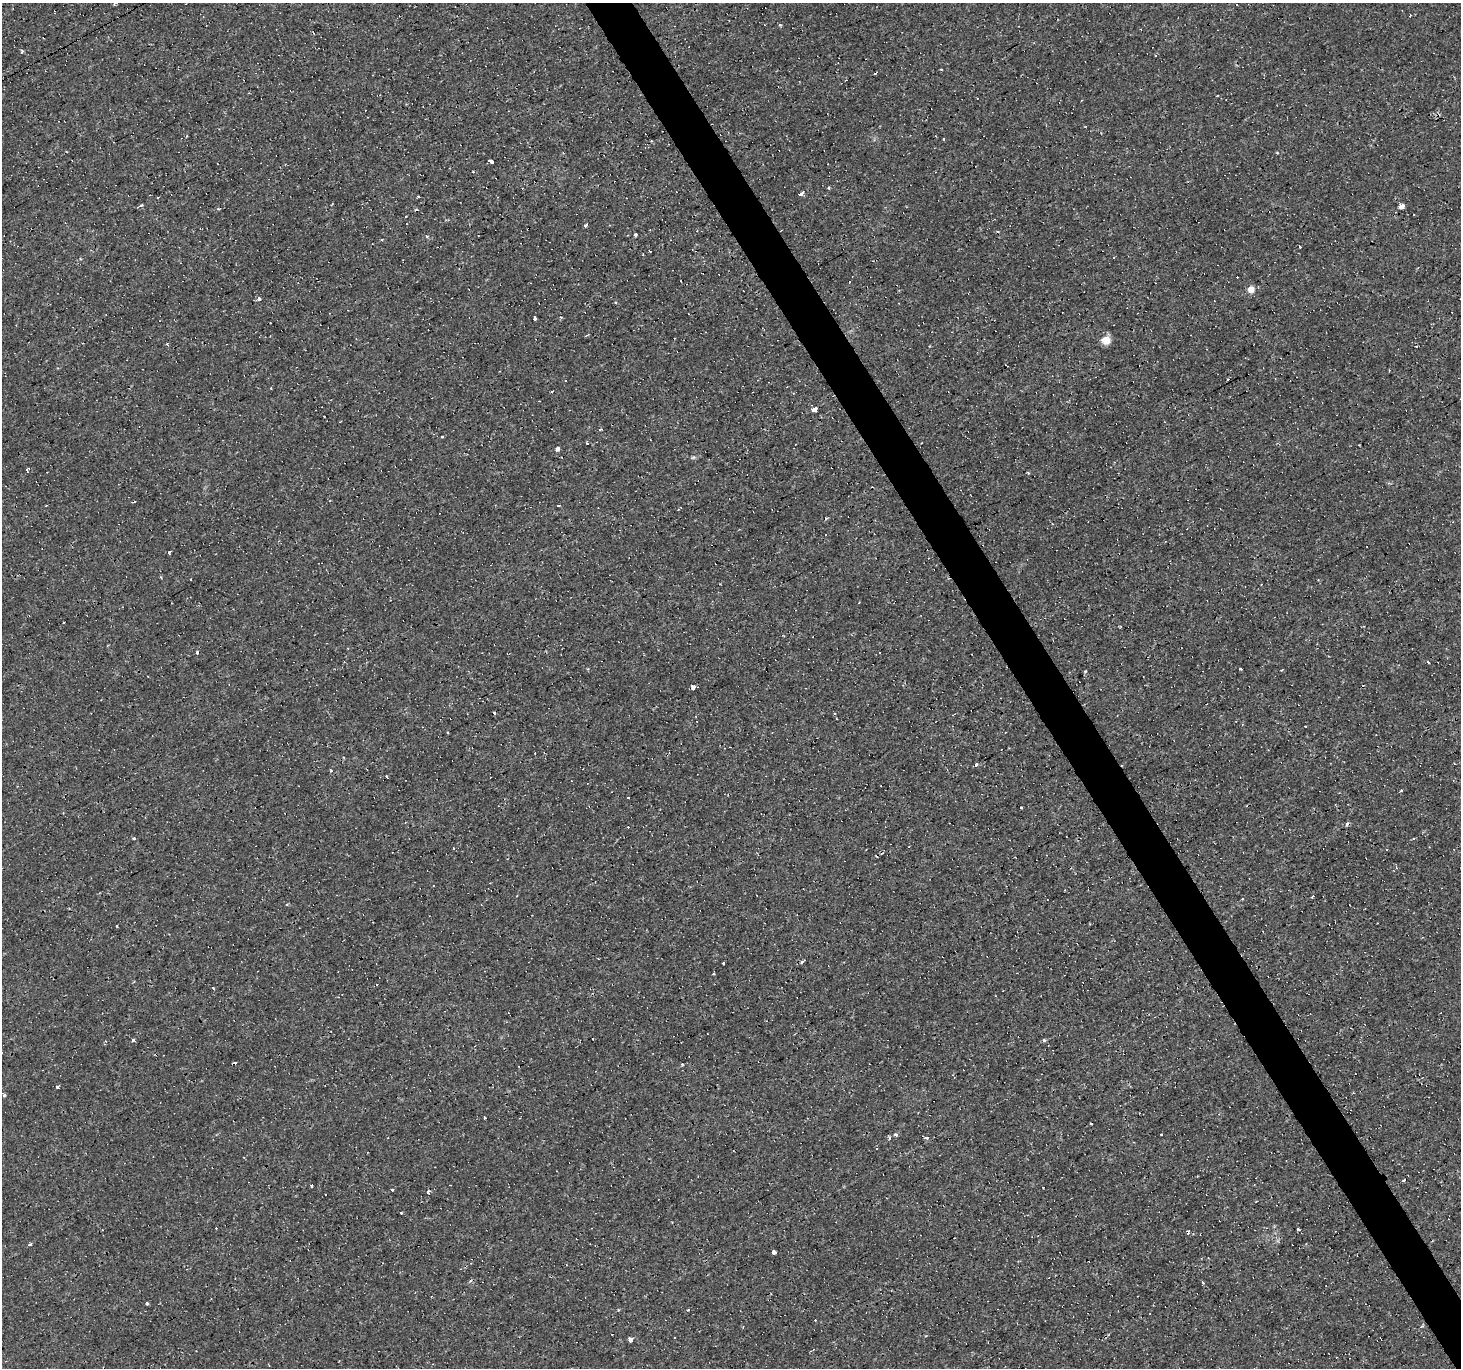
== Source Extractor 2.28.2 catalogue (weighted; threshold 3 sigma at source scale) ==
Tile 6 of 4 x 4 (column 2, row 2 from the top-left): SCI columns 1460-2918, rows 2837-4202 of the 5836 x 5734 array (HDU 1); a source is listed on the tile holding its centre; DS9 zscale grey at full resolution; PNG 1463 x 1370 px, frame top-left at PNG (2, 3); no overlay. Shown black and unused: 3% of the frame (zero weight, under 3 of 4 exposures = <1% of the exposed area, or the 3 px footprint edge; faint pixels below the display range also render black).
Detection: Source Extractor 2.28.2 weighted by HDU 2 'WHT'; one run over the whole footprint, this tile lists its part. Background 8.11e-04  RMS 8.8e-04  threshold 0.00394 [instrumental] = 3 sigma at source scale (4.5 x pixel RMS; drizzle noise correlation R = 1.50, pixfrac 1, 0.0396/0.0396 arcsec/px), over >= 5 px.
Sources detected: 134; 46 cosmic-ray / hot-pixel residue — not listed; the other 88 listed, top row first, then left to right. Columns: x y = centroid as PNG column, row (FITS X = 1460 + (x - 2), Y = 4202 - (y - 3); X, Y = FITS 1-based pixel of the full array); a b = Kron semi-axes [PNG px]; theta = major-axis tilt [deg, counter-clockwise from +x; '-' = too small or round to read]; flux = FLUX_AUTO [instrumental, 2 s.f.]
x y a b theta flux
115 3 7 2 47 0.11
1410 15 3 2 - 0.097
780 25 4 3 - 0.1
22 52 4 3 - 0.27
1217 96 3 2 - 0.15
943 139 3 3 - 0.22
1277 152 5 3 - 0.078
491 161 4 3 - 2.8
828 188 3 3 - 0.41
801 194 5 3 - 1.6
418 197 3 2 - 0.12
141 206 5 3 - 0.52
1401 206 4 3 - 2.9
585 225 5 3 - 0.8
529 228 3 2 - 0.29
636 235 3 3 - 0.64
427 236 4 4 - 0.28
381 240 3 2 - 0.15
1300 247 3 3 - 0.9
649 251 3 2 - 0.073
1113 257 3 3 - 0.46
849 281 3 3 - 0.36
1251 289 5 5 - 1.2
259 299 4 3 - 0.35
615 302 4 3 - 0.081
561 317 4 3 - 0.11
534 318 4 3 - 0.66
1106 340 5 5 - 3
566 380 3 3 - 0.45
271 388 3 2 - 0.082
552 391 3 3 - 0.69
815 409 4 3 - 5.1
600 430 3 3 - 0.81
442 437 3 3 - 0.089
587 443 3 2 - 0.7
557 449 6 5 - 0.24
693 457 6 4 2 0.14
26 470 3 3 - 1.8
1028 473 4 3 - 0.097
558 506 3 3 - 0.65
169 552 3 3 - 0.34
161 577 5 3 - 0.082
859 602 3 2 - 0.06
197 652 3 3 - 0.58
1428 662 3 3 - 0.22
1240 669 3 2 - 0.095
1085 671 4 3 - 0.092
148 676 2 2 - 0.079
693 687 3 3 - 1.8
835 713 4 3 - 0.1
448 732 3 2 - 0.099
330 770 3 3 - 0.33
386 776 3 3 - 1
1401 790 3 3 - 0.23
1021 807 3 2 - 0.17
134 839 3 3 - 2.1
454 848 3 2 - 0.075
287 905 4 3 - 0.11
116 925 3 3 - 1.4
598 958 2 2 - 0.072
724 962 3 3 - 2
801 962 4 3 - 0.43
213 988 3 3 - 0.29
133 1040 3 3 - 0.59
1044 1040 5 3 - 0.13
682 1064 4 3 - 0.083
57 1087 3 3 - 0.36
4 1095 3 3 - 1.2
485 1118 3 3 - 0.41
1161 1134 2 2 - 0.081
895 1135 4 3 - 0.33
926 1137 3 3 - 2.6
889 1138 3 3 - 0.25
876 1149 3 3 - 0.84
244 1157 3 2 - 0.059
1404 1180 4 3 - 0.16
311 1185 3 3 - 0.39
392 1190 3 2 - 0.14
325 1195 3 3 - 0.43
400 1212 3 3 - 1.7
1298 1229 3 3 - 0.12
30 1244 4 3 - 0.7
774 1252 3 3 - 1
1203 1283 3 3 - 0.14
147 1303 3 3 - 0.17
688 1310 4 3 - 0.078
743 1326 4 3 - 0.062
630 1339 3 3 - 1.6
Overlapping masked pixels (flux is a lower limit): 1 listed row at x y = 529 228
Isophote crosses this tile's border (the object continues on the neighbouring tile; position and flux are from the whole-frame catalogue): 1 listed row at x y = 115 3